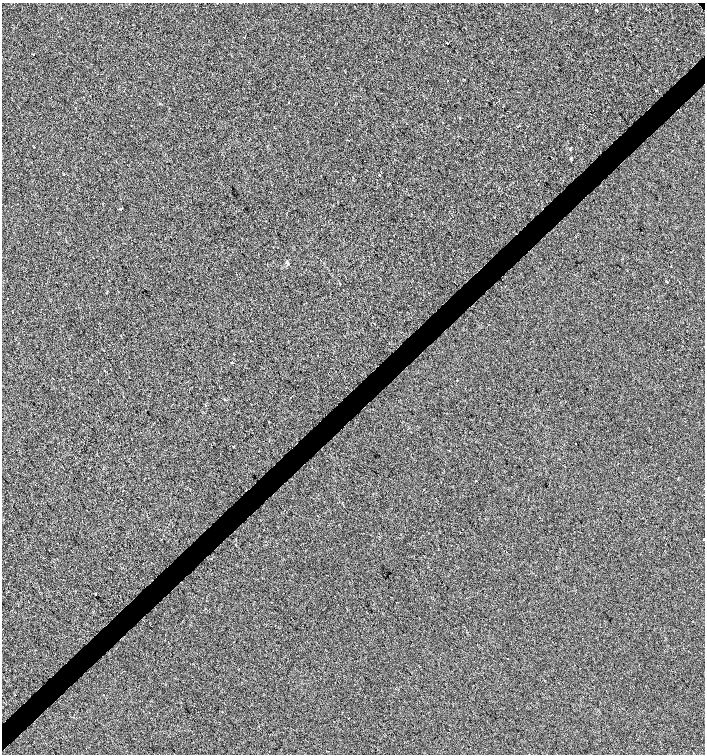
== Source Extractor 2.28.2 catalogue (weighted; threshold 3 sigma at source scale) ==
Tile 7 of 4 x 4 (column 3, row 2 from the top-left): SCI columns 3027-4432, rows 3008-4510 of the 5987 x 6019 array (HDU 1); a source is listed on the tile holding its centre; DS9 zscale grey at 2 x 2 block average (1 PNG px = mean of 2 x 2 image px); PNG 707 x 756 px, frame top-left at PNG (2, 3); no overlay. Shown black and unused: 4% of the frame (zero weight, under 2 of 3 exposures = <1% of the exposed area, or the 3 px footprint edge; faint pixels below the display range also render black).
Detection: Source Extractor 2.28.2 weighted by HDU 2 'WHT'; one run over the whole footprint, this tile lists its part. Background -8.51e-04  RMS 0.0041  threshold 0.0186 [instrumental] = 3 sigma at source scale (4.5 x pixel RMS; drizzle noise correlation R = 1.50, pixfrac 1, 0.0396/0.0396 arcsec/px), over >= 5 px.
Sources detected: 25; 5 cosmic-ray / hot-pixel residue — not listed; the other 20 listed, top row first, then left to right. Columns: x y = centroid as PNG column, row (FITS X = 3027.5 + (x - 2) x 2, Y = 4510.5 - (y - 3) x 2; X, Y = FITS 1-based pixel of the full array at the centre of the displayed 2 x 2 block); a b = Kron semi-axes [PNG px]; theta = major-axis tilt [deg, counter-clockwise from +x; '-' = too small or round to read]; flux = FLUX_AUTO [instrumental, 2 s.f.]
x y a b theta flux
596 9 2 2 - 0.59
244 37 2 2 - 0.94
447 43 2 2 - 3.2
33 55 2 2 - 0.4
656 90 2 2 - 0.73
288 103 2 2 - 0.38
459 136 2 2 - 0.37
571 158 2 2 - 1.4
671 266 2 2 - 0.48
104 350 2 2 - 0.5
104 370 2 2 - 0.54
457 381 2 2 - 0.64
233 447 2 2 - 4.2
449 450 2 2 - 0.45
632 472 2 2 - 0.91
476 481 2 2 - 0.94
704 540 2 2 - 0.71
95 594 2 2 - 1.8
507 658 2 2 - 0.87
15 695 2 2 - 2.7
Isophote crosses this tile's border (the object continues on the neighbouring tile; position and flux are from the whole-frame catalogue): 1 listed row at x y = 704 540
Diffuse or blended objects may show on this block-average render without a row.